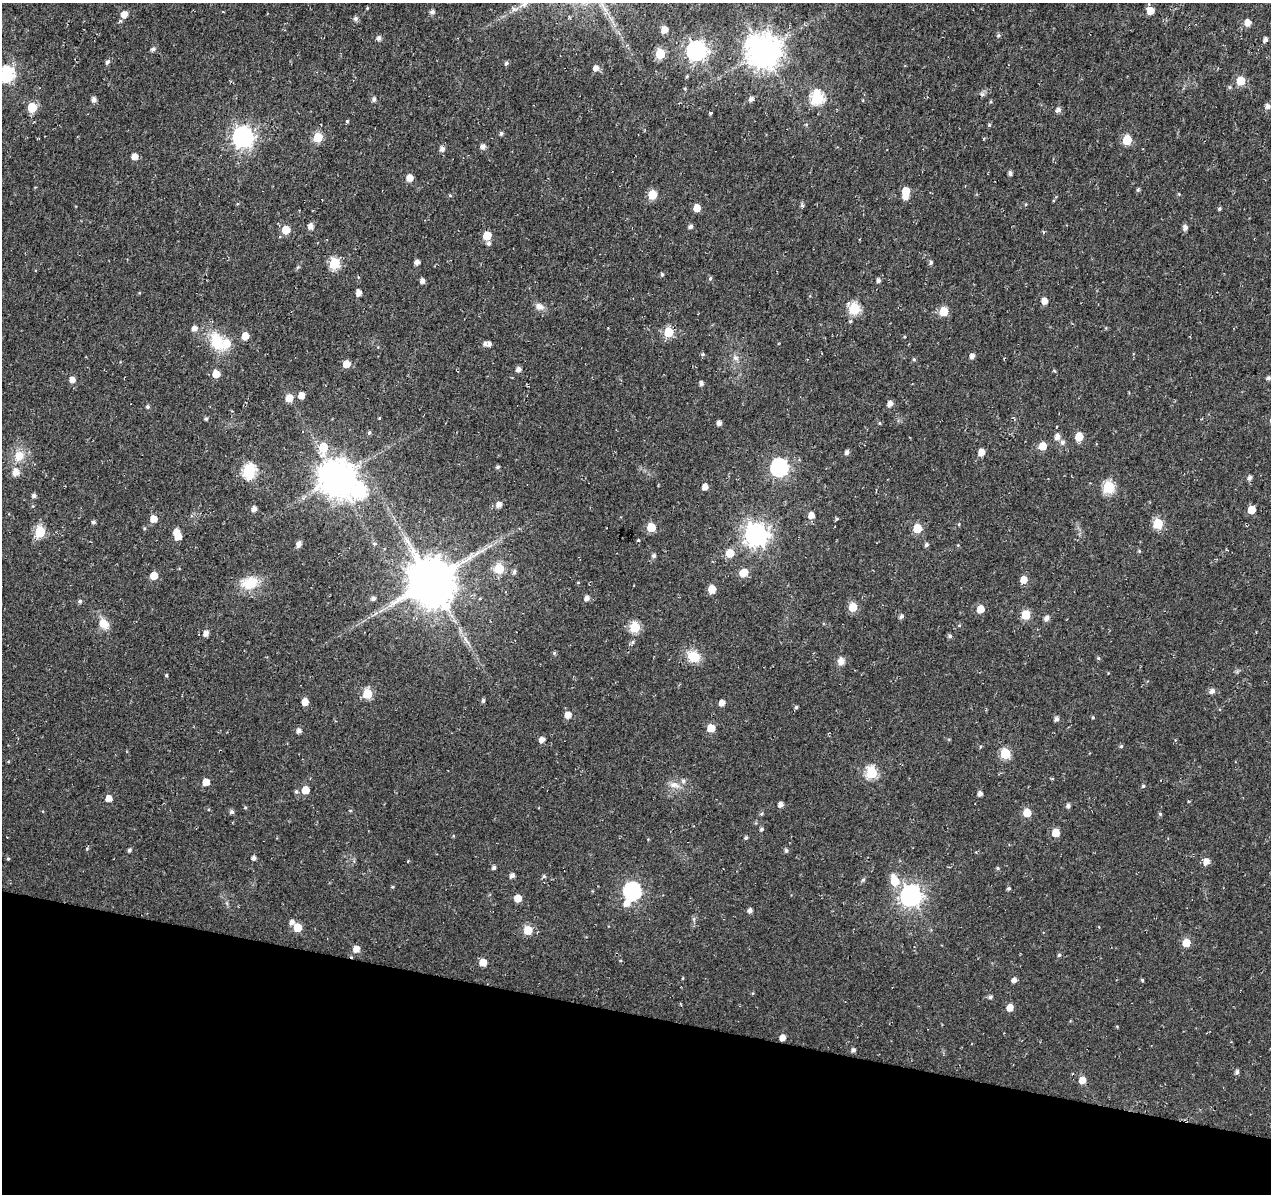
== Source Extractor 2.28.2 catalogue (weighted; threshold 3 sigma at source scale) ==
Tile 15 of 4 x 4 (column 3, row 4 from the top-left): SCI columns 2555-3823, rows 281-1472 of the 5101 x 5331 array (HDU 1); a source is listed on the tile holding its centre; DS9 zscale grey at full resolution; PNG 1273 x 1196 px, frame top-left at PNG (2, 3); no overlay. Shown black and unused: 15% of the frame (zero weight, under 2 of 3 exposures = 2% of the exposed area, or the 3 px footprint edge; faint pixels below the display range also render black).
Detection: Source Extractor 2.28.2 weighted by HDU 2 'WHT'; one run over the whole footprint, this tile lists its part. Background 0.0148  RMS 0.0053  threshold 0.0239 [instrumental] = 3 sigma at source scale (4.5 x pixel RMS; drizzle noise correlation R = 1.50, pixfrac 1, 0.0396/0.0396 arcsec/px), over >= 5 px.
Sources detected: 224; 1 inside a brighter object's white glare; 1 long thin detection or spike segment (spike, bleed or trail) — not listed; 5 inside a brighter listed object's ellipse — not listed separately; the other 217 listed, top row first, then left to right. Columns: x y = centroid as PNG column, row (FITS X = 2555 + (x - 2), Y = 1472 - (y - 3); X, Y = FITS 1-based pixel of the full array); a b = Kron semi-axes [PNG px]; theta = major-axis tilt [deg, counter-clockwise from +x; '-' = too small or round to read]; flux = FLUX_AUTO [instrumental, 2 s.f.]
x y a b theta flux
525 3 12 9 41 3.9
1150 11 6 6 - 6
432 12 5 5 - 1.6
124 14 9 7 43 3.8
356 19 6 6 - 1.5
1248 22 6 5 - 4.5
664 30 5 5 - 5.8
998 35 6 5 - 0.78
379 38 6 5 - 1.8
1265 40 5 4 - 1.9
153 49 5 5 - 1.6
763 50 10 10 - 990
696 51 8 7 - 240
660 54 6 5 - 22
107 62 6 5 - 1.3
506 63 5 4 - 1.1
596 68 5 5 - 3.3
7 74 7 6 - 90
687 76 4 3 - 0.56
1241 81 6 5 - 12
685 89 5 3 - 0.5
982 94 6 5 - 1
817 98 6 6 - 60
94 99 5 5 - 2.3
751 99 5 5 - 2.1
374 100 6 5 - 1.3
1268 106 6 5 - 2
32 107 6 5 - 16
1058 110 6 5 - 2.3
710 113 3 3 - 0.7
347 121 4 4 - 0.66
989 125 5 4 - 0.59
501 133 5 4 - 1.2
243 137 8 8 - 270
318 137 5 5 - 22
1127 140 6 5 - 17
483 146 6 5 - 2.1
442 149 6 5 - 2.1
135 156 5 5 - 4.1
1010 173 4 4 - 1.5
409 178 6 5 - 4.9
906 191 6 5 - 11
450 195 5 3 - 0.52
652 195 6 5 - 17
697 208 5 5 - 6.5
1219 209 4 4 - 0.82
311 226 5 5 - 3.1
690 226 5 4 - 1.6
1185 227 6 5 - 2.2
286 230 6 5 - 11
1043 232 4 3 - 0.8
487 235 6 5 - 12
489 243 6 5 - 1.3
417 262 4 4 - 2.6
931 262 5 5 - 1.1
334 263 6 6 - 33
662 274 4 4 - 0.94
710 278 6 4 69 0.83
878 280 5 4 - 1.6
423 281 5 4 - 2.4
358 293 5 5 - 2.9
1044 301 5 5 - 4.5
539 306 10 8 -33 3
854 309 6 6 - 35
944 311 6 5 - 13
194 328 6 6 - 2.6
669 332 6 5 - 20
245 336 6 5 - 6.7
217 342 22 15 -67 17
489 344 5 5 - 1.7
702 354 5 5 - 0.71
972 356 5 5 - 2
735 358 9 6 -27 1.7
914 359 5 4 - 0.7
346 364 5 5 - 6.9
519 369 5 5 - 2.3
216 374 5 5 - 7.7
1268 378 5 4 - 1.1
72 380 5 5 - 3
701 384 5 4 - 1.7
301 395 5 5 - 4.8
289 398 6 5 - 6.9
890 404 5 5 - 2.9
148 407 5 5 - 0.91
379 418 4 3 - 0.38
206 419 4 4 - 0.91
719 423 4 4 - 2.2
880 423 5 3 - 0.47
369 433 5 4 - 0.87
1057 437 6 6 - 2.7
1079 437 5 5 - 9.6
1062 442 6 5 - 1.6
1043 446 5 5 - 8.6
323 447 9 6 82 15
847 452 5 5 - 1.6
981 452 5 5 - 5.1
19 456 13 11 76 7
498 467 5 4 - 1
779 468 8 7 - 140
249 471 7 6 - 67
16 472 7 6 - 4.6
337 478 10 10 - 1200
1250 478 6 5 - 1.5
705 487 5 5 - 3.6
1109 488 6 6 - 40
360 492 9 8 - 60
34 496 5 5 - 1.4
499 505 5 5 - 3
254 509 5 5 - 2.6
1251 510 6 5 - 7.7
811 515 6 5 - 3.9
153 519 5 5 - 5.7
836 519 5 3 - 0.53
93 522 5 4 - 1
1158 524 6 5 - 23
651 527 5 5 - 13
917 528 5 5 - 15
40 532 6 5 - 30
176 532 6 6 - 5.6
756 534 8 8 - 400
638 540 4 3 - 0.55
407 541 9 6 -61 2.2
299 544 8 5 70 2.3
926 545 5 5 - 1.1
1139 551 4 4 - 0.53
477 553 8 5 44 1.7
730 553 6 6 - 8.7
654 556 5 5 - 1.3
499 568 6 6 - 20
514 572 6 5 - 1.3
743 573 7 6 - 8.7
154 575 5 5 - 8.6
1024 580 6 5 - 5.7
431 581 13 12 - 2600
249 583 23 17 10 12
712 589 5 5 - 9.6
373 598 5 4 - 1.8
587 598 5 5 - 2.3
80 601 5 4 - 1
853 607 5 5 - 13
980 609 5 5 - 7.2
1025 615 5 5 - 15
901 616 5 5 - 1.3
1047 618 6 5 - 2.2
104 624 14 10 -52 5.8
635 627 6 5 - 30
206 633 5 4 - 3.4
950 636 5 5 - 1.1
554 653 5 4 - 0.64
694 656 15 12 -30 9.3
1098 658 5 4 - 0.68
841 661 10 8 -88 3.2
166 675 4 3 - 0.61
1212 691 7 6 - 2.1
367 694 6 5 - 21
483 700 5 4 - 1.1
305 702 5 5 - 5.9
722 703 5 5 - 3.7
796 707 4 4 - 0.9
568 715 5 5 - 4.7
1093 717 5 4 - 0.58
1057 719 5 4 - 1.8
711 728 5 5 - 10
299 731 5 5 - 2.2
542 740 5 5 - 2.7
1121 746 4 4 - 0.81
1005 753 6 6 - 24
872 773 6 6 - 38
206 782 5 5 - 6
674 785 14 8 -7 3.7
1143 786 4 4 - 0.7
305 790 5 5 - 10
296 791 6 4 69 0.83
980 794 4 4 - 2.1
108 798 5 5 - 4.6
781 804 5 5 - 2.6
1068 806 5 4 - 1.5
232 812 5 5 - 1.4
1027 813 6 5 - 10
1160 814 5 4 - 0.74
762 829 5 5 - 0.99
1056 833 5 5 - 8.7
746 838 4 4 - 0.92
129 850 4 4 - 1.1
786 850 5 5 - 1.1
254 858 5 4 - 1.6
408 861 3 2 - 0.83
1206 861 6 6 - 4
494 867 4 4 - 1.2
998 868 5 4 - 0.61
512 876 5 4 - 2
544 876 5 4 - 0.74
863 880 7 4 45 0.81
895 881 8 7 - 9
392 887 5 3 - 0.47
1009 888 4 4 - 0.82
632 891 8 7 - 140
911 896 8 8 - 300
518 898 5 5 - 6.9
626 904 8 6 69 4.1
750 910 5 4 - 1.8
292 922 6 5 - 2
297 927 5 5 - 12
528 930 6 6 - 12
1186 943 6 5 - 8.6
356 949 6 5 - 4.8
1059 955 5 5 - 0.66
483 962 5 5 - 6.2
683 978 4 3 - 0.39
1014 980 5 4 - 2.4
1142 980 4 3 - 0.67
990 997 5 4 - 1.1
1010 1007 5 5 - 6.3
782 1038 5 4 - 3.8
853 1050 4 4 - 1.5
1237 1072 5 4 - 1.4
1082 1080 6 5 - 4.8
Isophote crosses this tile's border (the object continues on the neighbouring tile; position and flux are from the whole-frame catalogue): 2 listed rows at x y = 525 3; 7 74